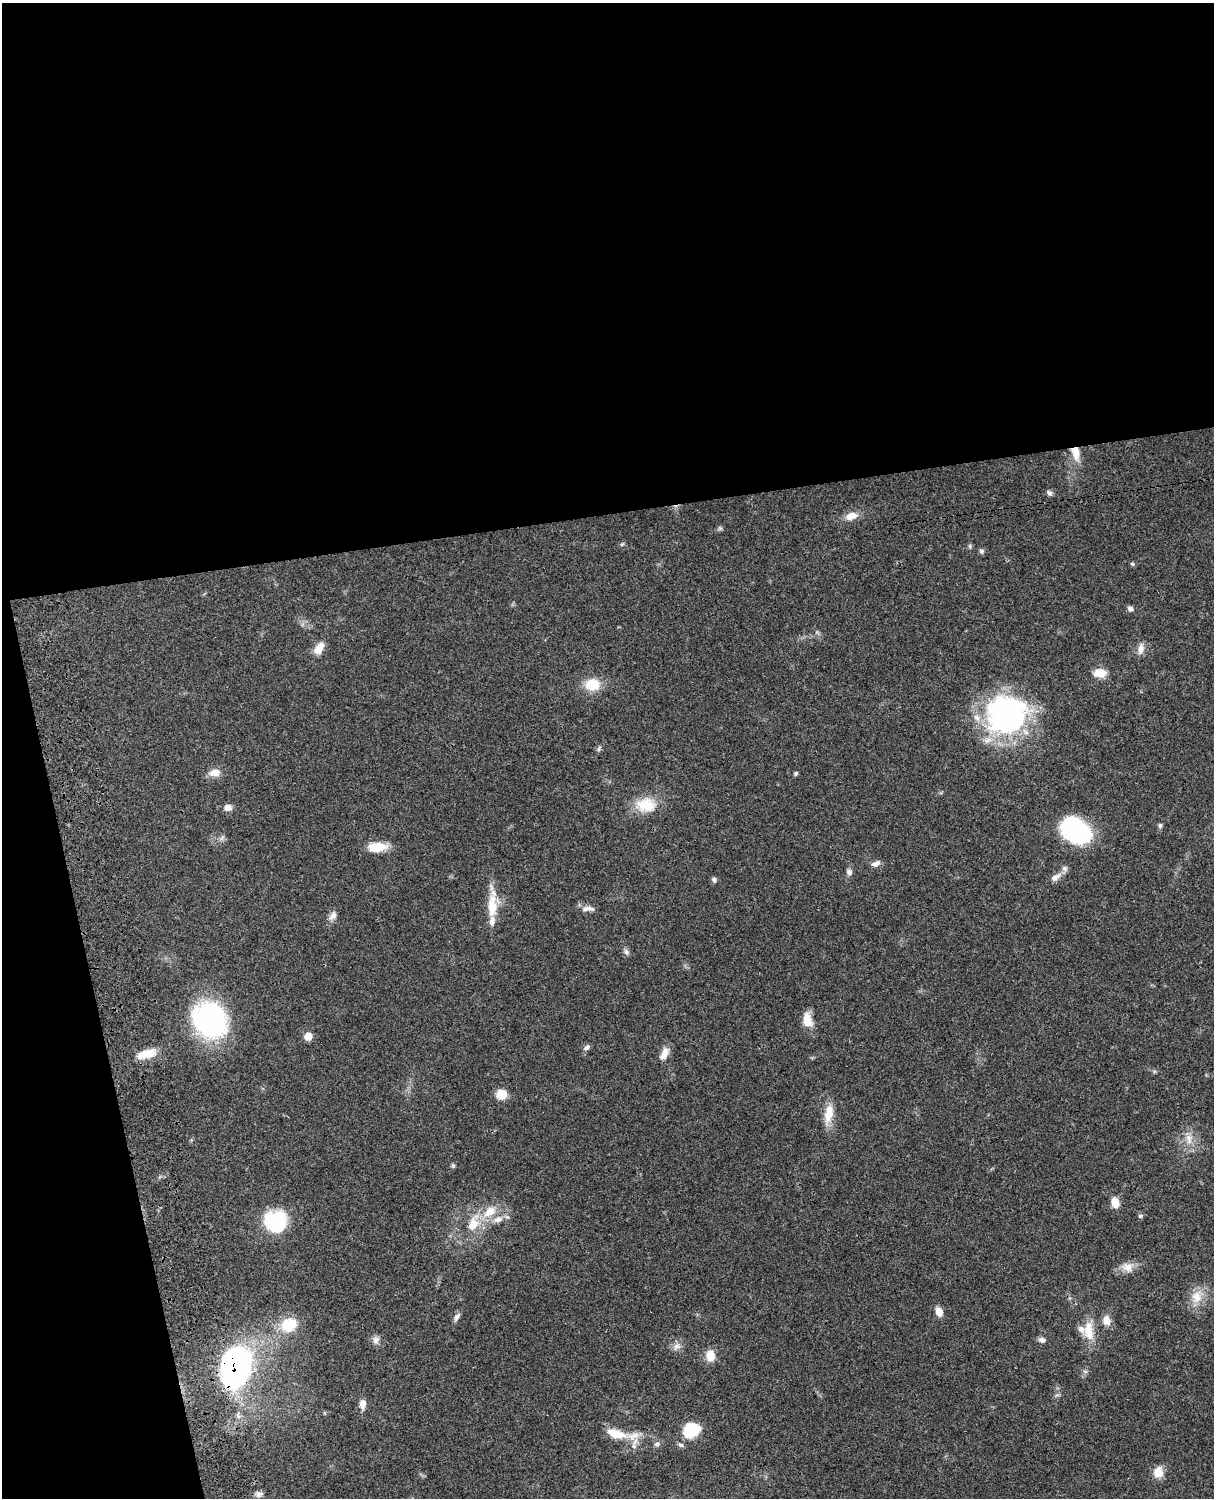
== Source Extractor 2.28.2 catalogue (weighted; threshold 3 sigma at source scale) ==
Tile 1 of 4 x 3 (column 1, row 1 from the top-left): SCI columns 122-1333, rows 3268-4763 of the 5089 x 4928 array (HDU 1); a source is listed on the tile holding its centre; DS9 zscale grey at full resolution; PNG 1216 x 1500 px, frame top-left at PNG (2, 3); no overlay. Shown black and unused: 39% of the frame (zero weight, under 3 of 4 exposures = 6% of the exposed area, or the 3 px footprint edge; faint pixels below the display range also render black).
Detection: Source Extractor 2.28.2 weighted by HDU 2 'WHT'; one run over the whole footprint, this tile lists its part. Background 0.0756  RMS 0.0057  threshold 0.0259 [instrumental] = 3 sigma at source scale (4.5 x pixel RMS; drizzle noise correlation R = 1.50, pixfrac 1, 0.05/0.05 arcsec/px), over >= 5 px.
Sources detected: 68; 4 inside a brighter listed object's ellipse — not listed separately; the other 64 listed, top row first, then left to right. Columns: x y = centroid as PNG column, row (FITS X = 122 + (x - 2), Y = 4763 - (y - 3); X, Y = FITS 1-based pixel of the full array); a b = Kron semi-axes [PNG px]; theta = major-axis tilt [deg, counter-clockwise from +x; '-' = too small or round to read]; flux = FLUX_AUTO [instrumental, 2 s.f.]
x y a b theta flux
1075 453 20 10 -77 8
1049 493 8 6 -46 1.6
851 516 14 8 14 6.6
720 528 7 5 -44 0.99
622 544 7 4 44 0.81
982 551 7 6 - 1.2
1132 564 6 5 - 0.79
1130 609 7 6 - 1.8
319 648 16 9 57 6
1141 649 16 8 76 3.7
1100 673 15 10 3 6.8
592 685 17 14 5 13
1007 715 46 42 19 120
599 749 9 4 69 1.1
215 773 14 9 2 5.4
796 773 5 4 - 0.91
646 805 28 20 -4 15
228 808 10 8 5 3.2
1160 825 6 5 - 1.1
1077 831 28 19 -32 74
222 838 8 4 53 1.2
377 847 23 10 4 11
876 864 11 7 24 3
849 872 8 7 - 1.9
1055 877 17 8 34 3.8
714 880 7 6 - 1.4
492 906 35 12 89 14
587 908 17 7 7 3.3
333 916 12 8 61 3.1
626 952 9 6 -70 1.7
210 1020 30 27 -68 120
807 1020 19 11 -79 7.7
308 1036 6 6 - 8.9
587 1047 9 6 35 1.8
147 1054 24 10 14 10
664 1054 17 8 64 5.1
501 1094 10 9 - 9.5
829 1114 25 11 79 9
1189 1139 17 10 -82 6.1
453 1165 6 5 - 0.91
1115 1202 11 8 -71 5.9
1140 1216 7 5 15 1.1
498 1219 14 8 18 4.7
275 1222 24 24 - 34
473 1223 25 14 67 14
1127 1267 16 13 -9 5.8
1196 1297 21 15 76 9.4
939 1311 9 7 -69 5.4
457 1317 12 6 57 2.1
1107 1320 11 9 -68 5.5
289 1325 20 17 27 16
1089 1331 27 13 -86 11
376 1340 10 9 - 2.7
1042 1340 9 7 -20 2.2
677 1346 12 9 37 3.3
710 1356 14 11 -89 7
235 1367 27 19 81 210
363 1404 12 8 83 4.1
691 1430 14 12 32 27
616 1434 27 12 -15 14
657 1444 8 6 23 1.7
681 1445 8 6 -15 1.3
1158 1472 13 11 80 7
258 1494 8 8 - 2.1
Overlapping masked pixels (flux is a lower limit): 2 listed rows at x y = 1075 453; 235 1367